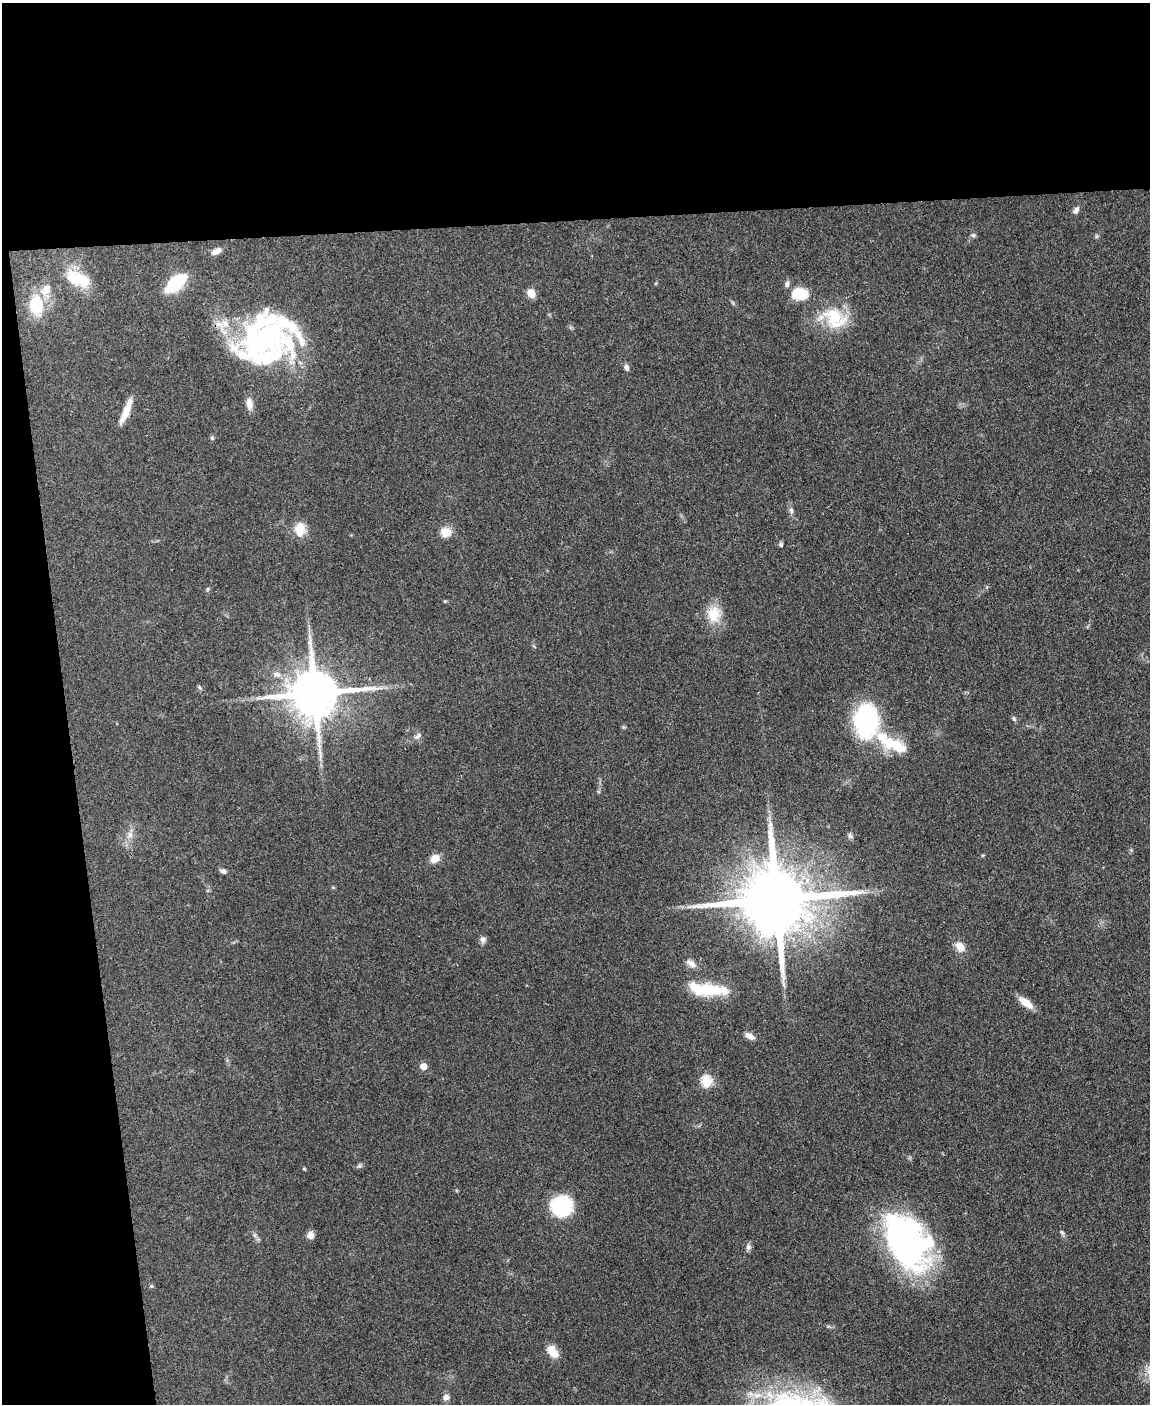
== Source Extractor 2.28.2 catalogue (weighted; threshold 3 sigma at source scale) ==
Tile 1 of 4 x 3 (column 1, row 1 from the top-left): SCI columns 1-1148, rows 3043-4444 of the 4594 x 4573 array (HDU 1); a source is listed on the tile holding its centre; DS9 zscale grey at full resolution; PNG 1152 x 1406 px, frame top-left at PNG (2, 3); no overlay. Shown black and unused: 21% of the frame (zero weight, under 3 of 4 exposures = <1% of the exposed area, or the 3 px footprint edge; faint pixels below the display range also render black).
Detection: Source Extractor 2.28.2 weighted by HDU 2 'WHT'; one run over the whole footprint, this tile lists its part. Background 0.107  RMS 0.0063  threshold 0.0282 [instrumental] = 3 sigma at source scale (4.5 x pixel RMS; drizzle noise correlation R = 1.50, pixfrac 1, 0.05/0.05 arcsec/px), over >= 5 px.
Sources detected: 65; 4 inside a brighter object's white glare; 1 long thin detection or spike segment (spike, bleed or trail) — not listed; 6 inside a brighter listed object's ellipse — not listed separately; the other 54 listed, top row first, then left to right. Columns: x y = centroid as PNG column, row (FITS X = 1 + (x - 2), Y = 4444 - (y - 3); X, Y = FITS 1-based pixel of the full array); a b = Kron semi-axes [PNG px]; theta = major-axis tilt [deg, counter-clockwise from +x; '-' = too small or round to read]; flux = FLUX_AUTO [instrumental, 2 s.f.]
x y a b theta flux
1076 210 10 6 62 2.2
973 235 6 6 - 1.3
216 251 13 7 29 3.6
78 279 28 13 -23 22
176 283 17 9 40 44
787 284 11 5 82 1.9
47 288 17 11 61 6
531 293 9 7 -51 6.6
801 294 15 10 -5 21
36 305 21 14 -87 23
834 316 35 22 -22 27
266 338 79 40 15 110
626 367 7 6 - 2.2
249 404 14 8 -81 4.9
126 411 29 6 68 9.4
212 438 6 5 - 1.1
791 510 8 5 -73 1.8
300 529 15 11 88 11
446 532 12 11 - 7.3
781 544 6 5 - 1.2
208 589 5 5 - 0.84
714 614 22 18 83 14
277 674 13 7 -19 4.2
199 687 6 4 -71 0.89
315 693 14 13 - 3200
1014 719 7 5 -74 1.2
866 721 34 22 -88 82
418 736 12 6 34 2.3
891 743 42 14 -23 25
130 835 9 7 -75 2.9
850 836 8 6 -47 1.6
435 859 10 8 30 6.6
223 871 9 5 -17 1.8
333 887 6 3 -19 0.65
776 899 21 17 0 8500
689 907 7 4 19 1.3
483 939 9 8 - 2.1
960 947 12 9 -48 6.5
691 963 14 8 -35 3.7
708 990 34 17 -8 24
1026 1003 19 8 -36 7.6
750 1036 13 7 -25 3.6
423 1066 5 5 - 9.8
706 1081 6 5 - 46
359 1166 7 4 18 1.2
304 1169 4 3 - 0.82
561 1206 14 13 - 70
1062 1232 8 5 -62 1.2
310 1235 9 8 - 3.2
906 1243 65 38 -56 160
748 1247 8 7 - 2.1
151 1286 5 4 - 0.83
552 1351 15 9 -55 9.2
446 1397 8 8 - 2.6